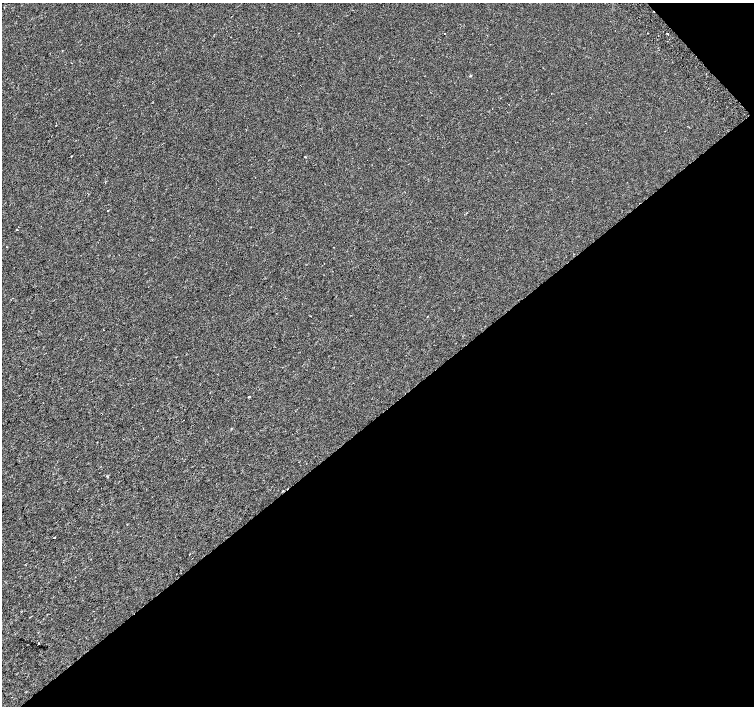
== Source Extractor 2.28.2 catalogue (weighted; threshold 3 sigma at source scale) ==
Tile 12 of 4 x 4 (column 4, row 3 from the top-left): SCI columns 4551-6054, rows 1646-3052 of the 6087 x 6041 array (HDU 1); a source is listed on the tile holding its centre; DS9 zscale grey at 2 x 2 block average (1 PNG px = mean of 2 x 2 image px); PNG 756 x 708 px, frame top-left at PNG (2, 3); no overlay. Shown black and unused: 42% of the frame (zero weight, under 2 of 3 exposures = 2% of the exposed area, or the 3 px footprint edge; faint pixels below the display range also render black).
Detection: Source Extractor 2.28.2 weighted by HDU 2 'WHT'; one run over the whole footprint, this tile lists its part. Background 5.85e-04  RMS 0.0028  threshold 0.0126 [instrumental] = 3 sigma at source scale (4.5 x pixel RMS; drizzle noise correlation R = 1.50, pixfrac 1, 0.0396/0.0396 arcsec/px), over >= 5 px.
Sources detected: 16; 3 cosmic-ray / hot-pixel residue — not listed; the other 13 listed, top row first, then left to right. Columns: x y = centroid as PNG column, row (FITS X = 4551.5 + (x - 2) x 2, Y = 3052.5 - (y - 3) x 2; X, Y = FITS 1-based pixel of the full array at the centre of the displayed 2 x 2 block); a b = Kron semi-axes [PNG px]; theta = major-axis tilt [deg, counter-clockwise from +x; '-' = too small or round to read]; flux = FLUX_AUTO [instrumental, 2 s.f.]
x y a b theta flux
444 34 2 2 - 0.22
667 34 2 2 - 0.67
706 74 2 2 - 0.26
470 76 2 2 - 1.7
305 157 2 2 - 1.3
88 194 2 2 - 0.27
108 211 2 2 - 0.23
17 230 2 2 - 1.3
103 330 2 2 - 0.22
249 397 2 2 - 1.9
232 428 2 2 - 0.32
54 537 2 2 - 0.59
39 643 2 2 - 2.2
Diffuse or blended objects may show on this block-average render without a row.